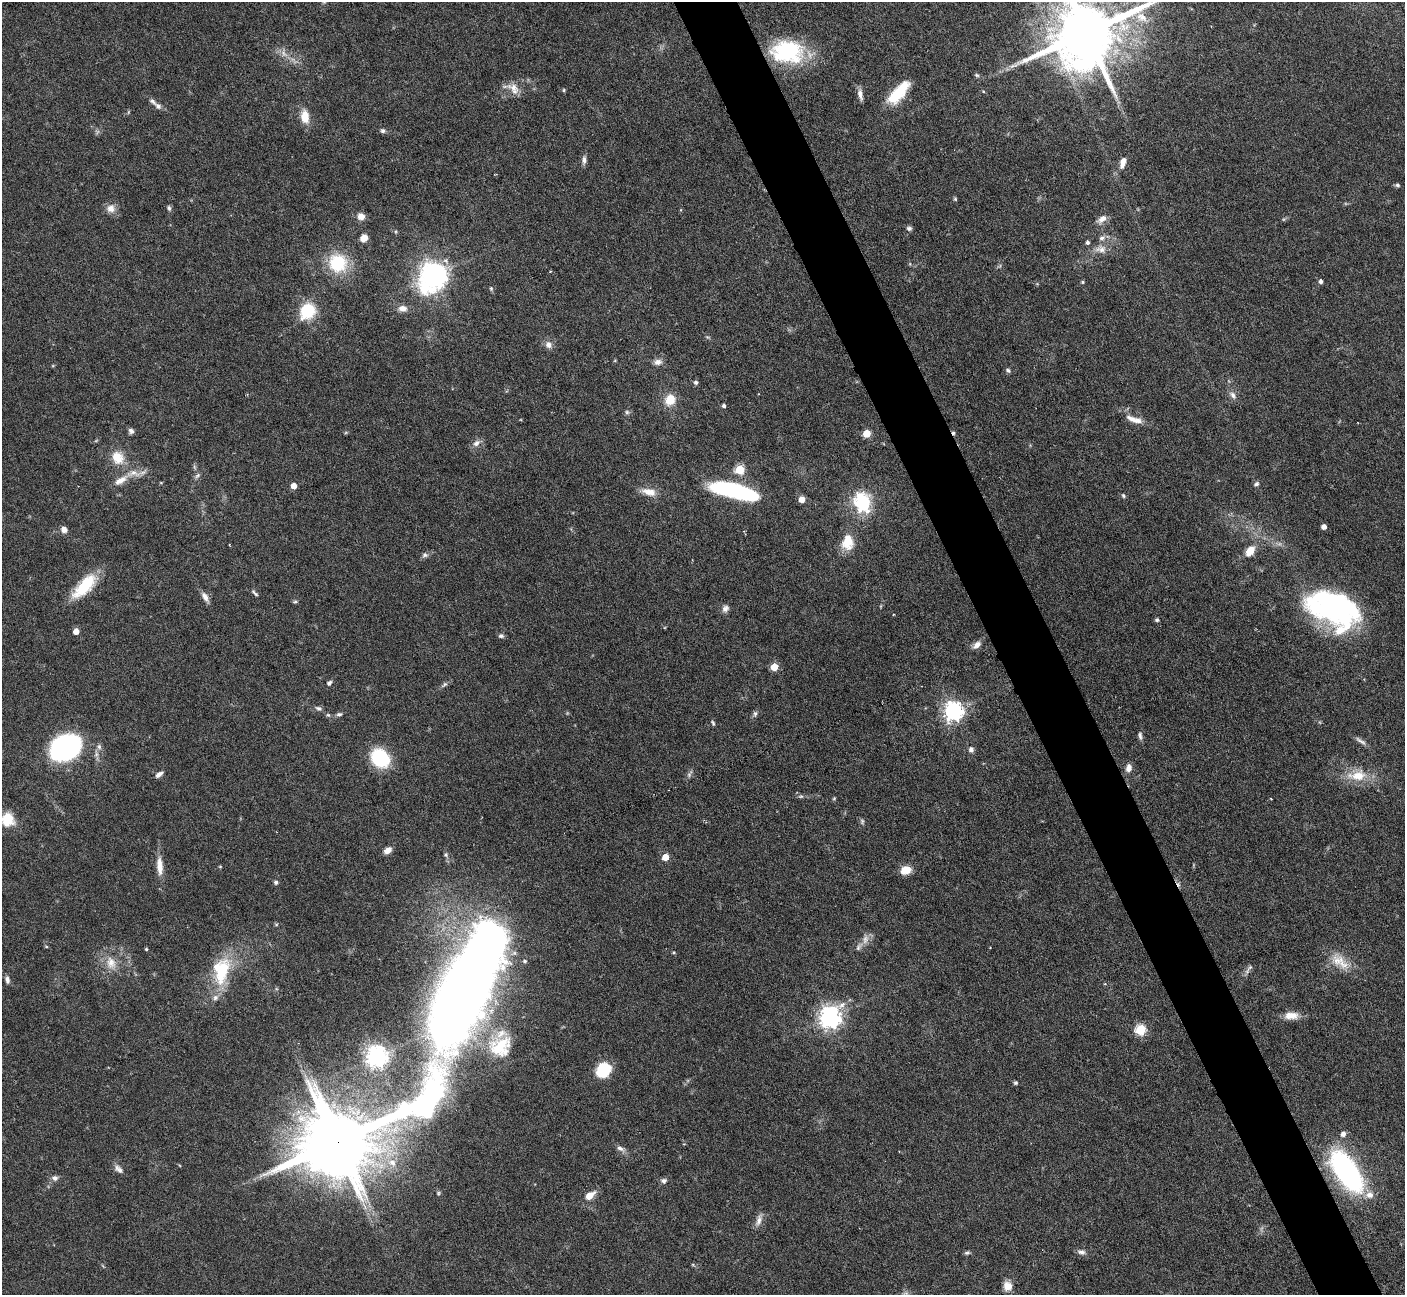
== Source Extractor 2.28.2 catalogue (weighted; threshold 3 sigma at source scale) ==
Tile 6 of 4 x 4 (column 2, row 2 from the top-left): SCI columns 1405-2807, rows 2870-4162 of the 5616 x 5604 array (HDU 1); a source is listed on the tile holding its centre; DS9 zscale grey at full resolution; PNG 1407 x 1297 px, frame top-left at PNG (2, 2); no overlay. Shown black and unused: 4% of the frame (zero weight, under 4 of 7 exposures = <1% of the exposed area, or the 3 px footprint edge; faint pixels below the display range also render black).
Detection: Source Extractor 2.28.2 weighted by HDU 2 'WHT'; one run over the whole footprint, this tile lists its part. Background 0.0658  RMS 0.0029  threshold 0.0118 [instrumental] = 3 sigma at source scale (4.09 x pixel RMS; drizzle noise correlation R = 1.36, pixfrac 0.8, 0.05/0.05 arcsec/px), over >= 5 px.
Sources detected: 142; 3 too faint to see at this stretch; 2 inside a brighter object's white glare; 2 cosmic-ray / hot-pixel residue — not listed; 6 inside a brighter listed object's ellipse — not listed separately; the other 129 listed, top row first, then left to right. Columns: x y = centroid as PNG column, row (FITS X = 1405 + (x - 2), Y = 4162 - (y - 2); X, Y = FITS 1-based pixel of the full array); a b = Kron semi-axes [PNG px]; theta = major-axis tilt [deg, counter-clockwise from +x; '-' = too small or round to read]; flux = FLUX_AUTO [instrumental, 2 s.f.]
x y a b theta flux
1142 17 17 10 -33 3.3
1087 33 20 16 31 2800
787 51 36 25 -4 24
977 75 7 5 -21 0.48
513 88 16 11 -21 3
564 90 5 4 - 0.31
898 93 33 12 48 9.4
860 94 14 5 -80 1.5
152 101 12 6 -40 1
305 117 13 8 -83 4.6
383 131 6 6 - 0.7
584 160 11 6 88 1
1123 162 13 7 72 2.3
1397 185 6 5 - 0.49
955 199 5 4 - 0.35
111 208 11 11 - 2.1
169 208 8 4 -75 0.57
361 216 7 7 - 2.2
1102 219 13 7 36 1.9
909 228 7 5 -1 0.67
364 238 7 6 - 2.6
1102 238 9 6 20 1
1087 242 5 5 - 0.64
1101 249 17 10 4 2.5
337 263 19 18 - 14
434 275 11 10 - 210
1321 281 5 4 - 0.86
1082 282 5 4 - 0.32
491 288 6 4 -71 0.42
402 308 11 8 -1 1.8
307 311 12 10 51 15
549 345 10 8 -60 1.5
658 362 11 8 10 1.4
1008 370 6 5 - 0.53
696 382 5 5 - 0.73
1233 395 11 7 -56 1.3
670 400 11 9 55 5.2
724 406 4 4 - 0.66
627 412 6 6 - 0.56
1134 419 25 7 -18 2.8
131 431 7 6 - 0.83
867 433 5 5 - 8.5
476 443 10 8 39 1.5
118 458 19 15 -58 4.9
740 470 5 5 - 15
133 473 21 9 5 3.2
197 475 9 5 48 0.69
1256 484 7 5 30 0.64
294 486 4 4 - 2.9
649 492 20 9 -14 3.2
739 492 45 12 -14 39
1123 496 6 5 - 0.46
802 499 5 4 - 3.1
862 502 24 19 -71 14
1324 527 4 4 - 1.6
64 530 7 6 - 1.5
848 542 18 13 84 5.7
1250 551 11 7 55 3.8
425 555 8 6 15 0.79
84 586 35 14 46 11
254 593 11 4 -44 0.64
205 597 14 7 -58 1.6
295 601 6 5 - 0.41
1333 607 55 30 -19 61
725 608 9 8 - 1.1
1157 620 5 4 - 0.52
76 631 5 4 - 3.1
501 636 7 5 -21 0.65
977 645 11 7 43 1.6
774 667 5 5 - 7.7
329 683 7 5 41 0.63
444 684 10 5 40 0.74
318 708 10 5 -24 0.7
953 711 7 7 - 140
755 713 7 5 88 0.63
339 714 9 5 7 0.62
328 715 6 5 - 0.44
713 723 7 4 -77 0.45
1140 736 11 5 -81 0.79
1361 741 19 5 -34 1.2
99 747 7 6 - 0.81
65 748 24 18 28 59
971 749 6 5 - 1.1
380 758 17 13 -45 19
1129 768 11 7 78 1.5
159 774 10 5 34 1.1
1357 775 29 15 6 6.8
801 796 7 5 -6 0.54
7 819 15 13 -75 6.6
388 850 9 6 33 1.7
446 855 6 6 - 0.51
665 857 5 4 - 5.2
160 866 26 8 -86 3.3
220 866 5 3 - 0.22
906 870 11 8 21 3.8
276 882 6 6 - 0.55
865 939 14 8 75 1.8
146 949 3 3 - 0.36
674 953 5 3 - 0.3
525 961 5 5 - 0.55
1340 961 30 15 -34 5.7
111 963 19 13 -72 4.1
1249 969 16 4 56 0.92
222 971 44 17 75 14
7 980 9 5 -78 0.99
1105 984 5 3 - 0.22
467 991 84 38 65 400
1291 1016 18 9 2 3.3
830 1018 8 7 - 180
1140 1030 5 5 - 22
500 1047 32 28 22 14
377 1056 7 7 - 200
603 1070 12 9 48 15
1016 1083 5 5 - 0.4
1343 1134 5 5 - 1.3
338 1141 40 17 23 4200
620 1148 11 6 -23 1.1
392 1162 13 11 -28 3.5
118 1169 13 7 -45 1.3
1347 1171 32 14 -56 77
55 1178 9 7 1 1.1
664 1181 8 6 -1 0.85
438 1193 5 5 - 0.42
1370 1195 10 9 - 2.1
590 1196 9 6 37 3.5
759 1220 18 7 70 1.7
1081 1252 11 6 -9 0.99
967 1253 8 4 5 0.53
1007 1286 12 11 - 2.4
Overlapping masked pixels (flux is a lower limit): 2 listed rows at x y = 338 1141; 1347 1171
Isophote crosses this tile's border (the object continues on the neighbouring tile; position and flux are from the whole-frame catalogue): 2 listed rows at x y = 1087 33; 7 819